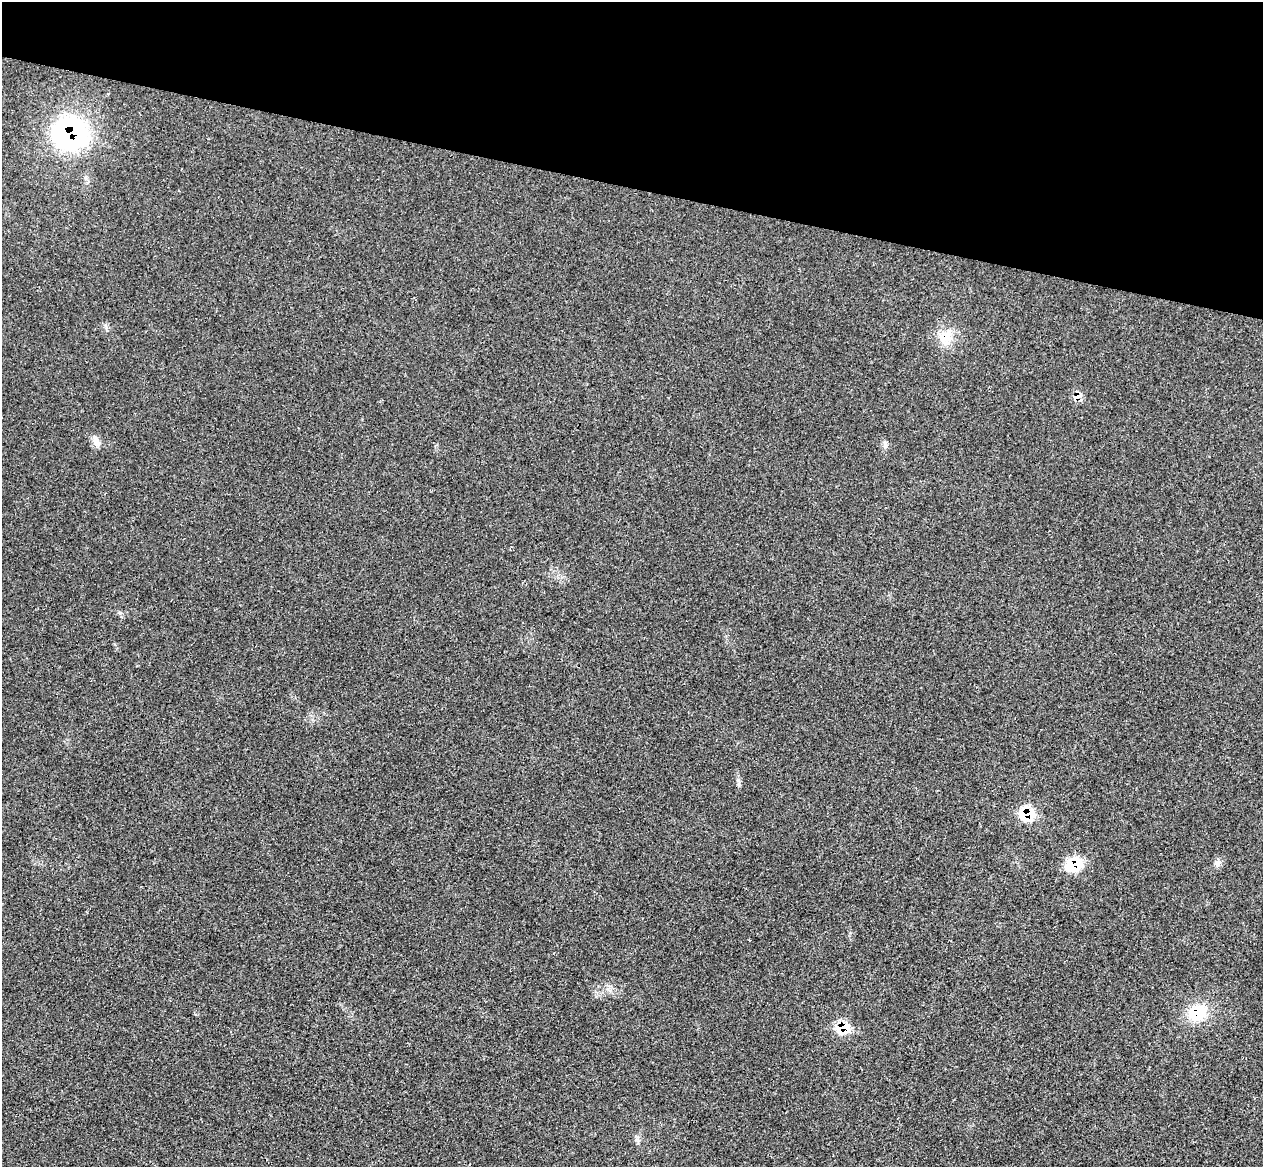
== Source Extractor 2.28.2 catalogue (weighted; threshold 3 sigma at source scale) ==
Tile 2 of 4 x 4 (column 2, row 1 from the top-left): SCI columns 1281-2541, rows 3797-4961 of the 5084 x 5145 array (HDU 1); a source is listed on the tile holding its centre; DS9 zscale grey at full resolution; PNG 1265 x 1169 px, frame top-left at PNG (2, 2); no overlay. Shown black and unused: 16% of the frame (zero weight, under 3 of 4 exposures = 6% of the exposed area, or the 3 px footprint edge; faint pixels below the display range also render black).
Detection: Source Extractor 2.28.2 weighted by HDU 2 'WHT'; one run over the whole footprint, this tile lists its part. Background 0.0253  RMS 0.0061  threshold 0.0274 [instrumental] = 3 sigma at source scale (4.5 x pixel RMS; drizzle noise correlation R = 1.50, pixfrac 1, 0.05/0.05 arcsec/px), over >= 5 px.
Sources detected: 9; all 9 listed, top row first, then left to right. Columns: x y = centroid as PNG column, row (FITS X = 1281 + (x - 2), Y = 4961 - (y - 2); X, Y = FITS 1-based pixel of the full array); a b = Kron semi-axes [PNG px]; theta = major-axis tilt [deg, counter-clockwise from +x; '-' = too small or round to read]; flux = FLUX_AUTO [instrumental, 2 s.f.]
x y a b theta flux
70 133 36 32 -1 89
945 337 18 16 44 11
1077 397 10 8 21 4
96 441 16 7 -70 3.5
1027 814 13 11 7 21
1218 863 9 8 - 2.3
1074 865 19 16 12 15
1197 1013 25 19 19 19
842 1027 12 10 5 16
Overlapping masked pixels (flux is a lower limit): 7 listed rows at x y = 70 133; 945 337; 1077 397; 1027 814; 1074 865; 1197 1013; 842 1027